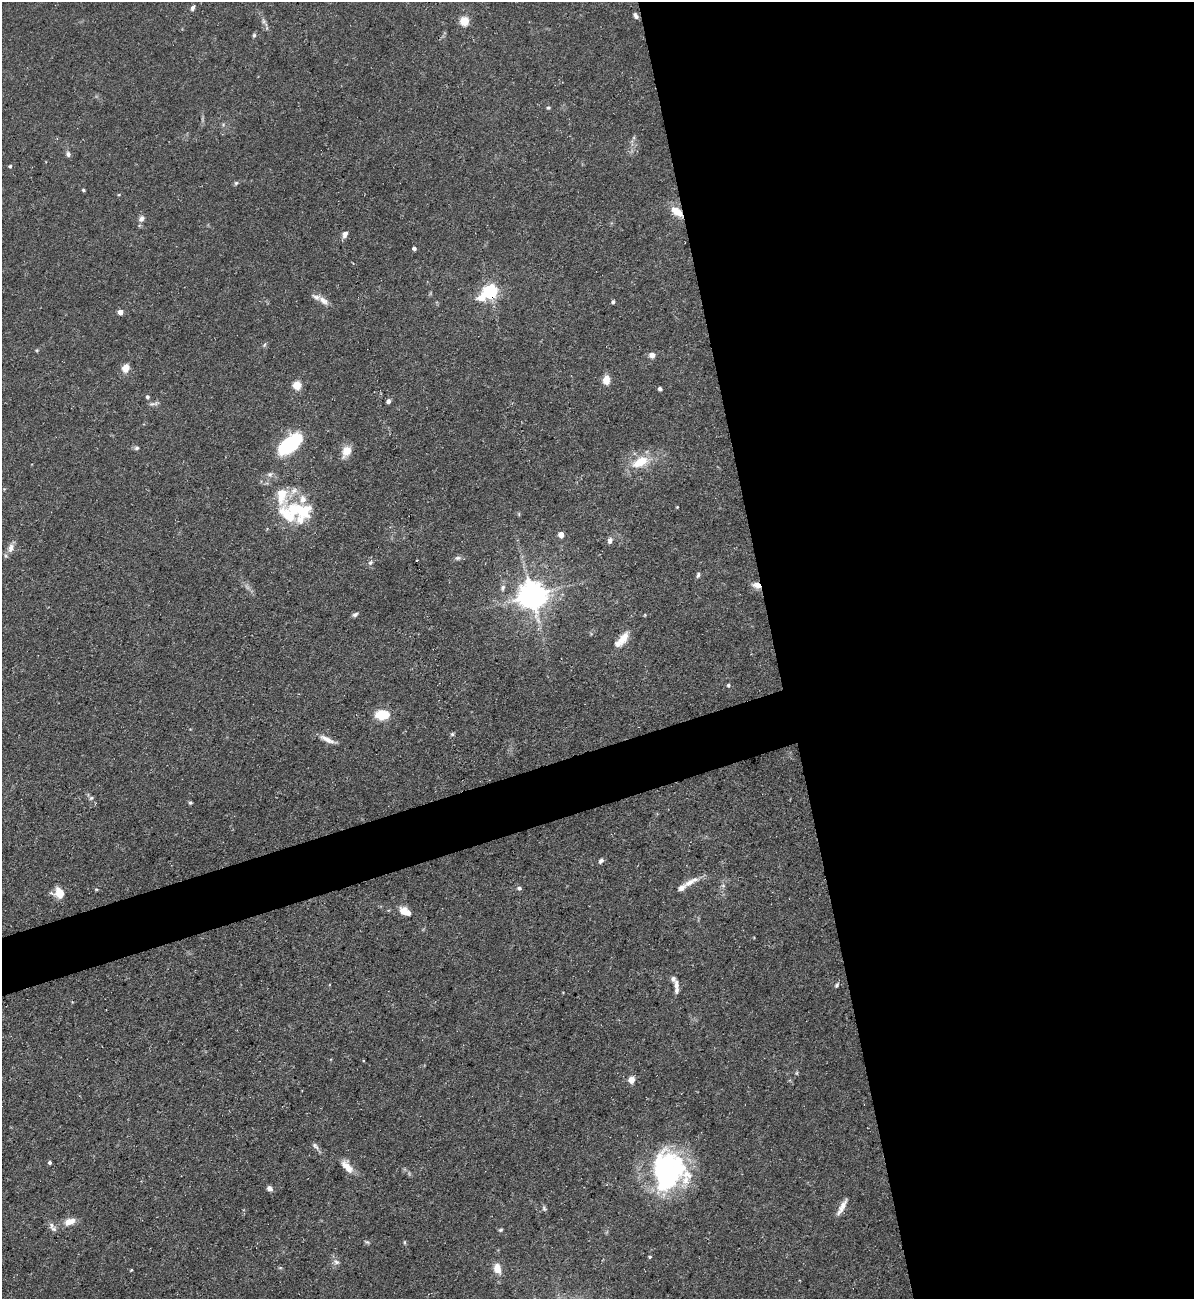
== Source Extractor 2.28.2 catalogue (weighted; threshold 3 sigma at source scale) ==
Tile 8 of 4 x 4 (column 4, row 2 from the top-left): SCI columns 3717-4908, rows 2597-3893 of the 5172 x 5191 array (HDU 1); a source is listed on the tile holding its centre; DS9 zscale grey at full resolution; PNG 1196 x 1301 px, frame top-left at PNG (2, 2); no overlay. Shown black and unused: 38% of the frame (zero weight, under 3 of 5 exposures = <1% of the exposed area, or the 3 px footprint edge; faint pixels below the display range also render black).
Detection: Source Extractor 2.28.2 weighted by HDU 2 'WHT'; one run over the whole footprint, this tile lists its part. Background 0.0757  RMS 0.0041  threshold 0.0185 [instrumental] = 3 sigma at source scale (4.5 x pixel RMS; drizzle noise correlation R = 1.50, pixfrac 1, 0.05/0.05 arcsec/px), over >= 5 px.
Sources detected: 92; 2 inside a brighter object's white glare — not listed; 10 inside a brighter listed object's ellipse — not listed separately; the other 80 listed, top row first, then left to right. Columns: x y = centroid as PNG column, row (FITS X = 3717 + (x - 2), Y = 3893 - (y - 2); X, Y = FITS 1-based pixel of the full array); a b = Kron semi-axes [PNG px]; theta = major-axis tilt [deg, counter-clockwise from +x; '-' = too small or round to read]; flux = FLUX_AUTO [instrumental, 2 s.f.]
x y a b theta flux
192 8 8 5 64 1
636 16 7 5 -57 1.2
263 21 9 4 -82 1.1
464 21 5 5 - 20
254 35 6 4 73 0.68
548 108 6 5 - 0.61
68 154 6 6 - 1.4
10 166 4 4 - 0.6
236 183 5 5 - 0.7
83 190 4 3 - 0.53
677 211 14 8 -38 6.3
141 219 9 7 38 1.6
345 234 8 6 66 2.1
414 248 4 4 - 0.98
490 292 6 6 - 99
324 301 15 8 -40 2.9
613 302 4 3 - 0.92
120 312 4 4 - 3.8
264 345 7 4 59 0.64
37 350 5 4 - 0.44
652 355 7 6 - 2
125 368 10 9 - 3.4
606 380 8 6 88 6
297 385 5 5 - 18
660 389 4 4 - 0.81
147 397 5 4 - 0.89
388 401 6 5 - 1.2
153 404 13 5 9 1.2
289 444 25 12 39 32
136 448 7 6 - 0.84
346 451 15 10 63 4.6
640 462 22 12 26 10
282 496 53 17 -86 18
677 507 3 3 - 0.33
302 511 27 19 -12 16
561 535 4 4 - 5.2
610 540 8 6 72 1.5
11 548 15 7 75 2.7
458 558 9 6 1 1.1
416 561 3 2 - 0.52
370 563 8 6 45 1.2
698 575 7 4 80 0.85
756 585 12 7 -21 2.6
503 588 9 6 76 1.3
532 595 8 8 - 620
355 614 7 5 26 1.1
623 638 19 8 49 5.9
728 685 5 4 - 0.58
382 715 16 11 1 8.9
452 734 5 3 - 0.62
327 739 24 6 -23 3.2
91 798 6 4 44 0.64
190 803 5 4 - 0.61
601 861 7 5 47 1.1
690 882 26 7 26 4.4
519 888 6 5 - 0.86
96 889 4 4 - 0.45
59 893 11 10 - 6.2
405 911 15 9 -31 4.1
676 985 11 6 -86 2.3
837 985 7 4 54 0.74
797 1073 6 4 90 0.51
631 1080 5 4 - 6.7
315 1146 12 6 -47 1.5
50 1162 4 4 - 0.89
347 1167 19 9 -53 4.9
667 1172 44 33 -89 74
270 1188 7 6 - 1.4
842 1207 22 6 61 3.1
544 1208 7 5 -76 0.78
69 1222 14 8 18 4.2
54 1229 8 8 - 1.6
500 1230 5 4 - 0.59
367 1242 6 6 - 0.71
404 1242 6 4 -90 0.5
650 1257 4 3 - 0.46
336 1262 9 7 -28 1.6
280 1268 6 3 18 0.46
497 1268 11 8 -77 4.7
131 1270 3 3 - 0.4
Overlapping masked pixels (flux is a lower limit): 3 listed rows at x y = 677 211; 490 292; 756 585